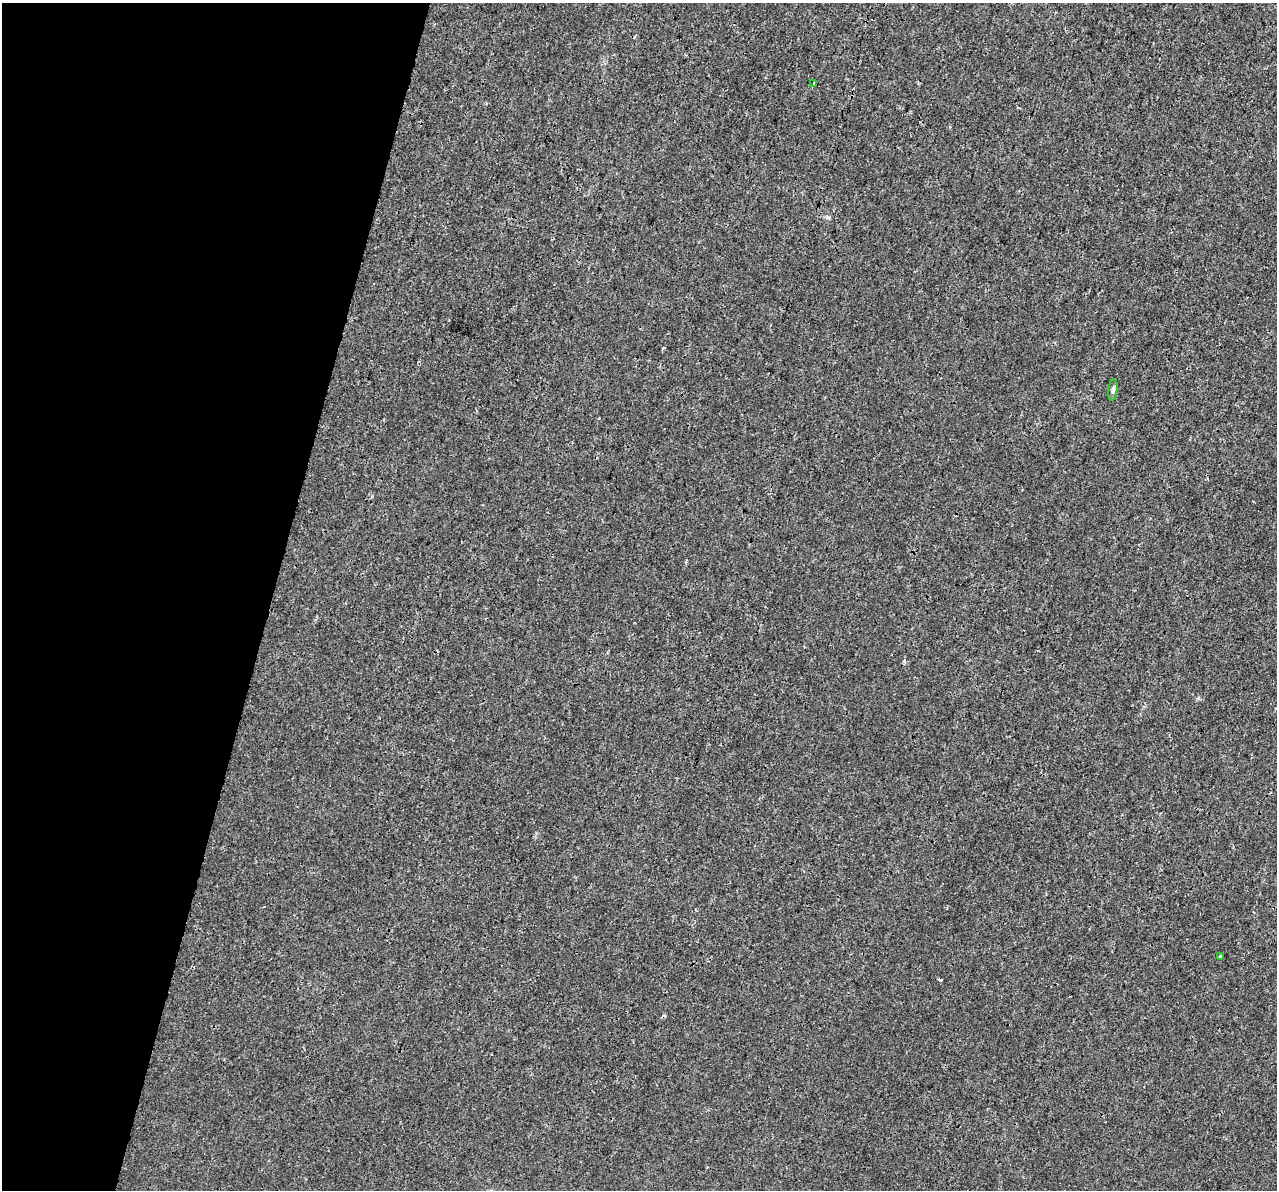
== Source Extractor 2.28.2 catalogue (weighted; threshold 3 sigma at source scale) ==
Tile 9 of 4 x 4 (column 1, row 3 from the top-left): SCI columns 26-1300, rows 1528-2715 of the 5142 x 5368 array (HDU 1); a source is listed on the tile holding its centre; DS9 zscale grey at full resolution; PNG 1279 x 1192 px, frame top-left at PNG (2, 3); each listed source drawn as its Kron ellipse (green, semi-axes under 4 px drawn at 4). Shown black and unused: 21% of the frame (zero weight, under 3 of 4 exposures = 5% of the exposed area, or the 3 px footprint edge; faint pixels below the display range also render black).
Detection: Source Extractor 2.28.2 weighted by HDU 2 'WHT'; one run over the whole footprint, this tile lists its part. Background 1.88e-04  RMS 0.0015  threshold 0.00666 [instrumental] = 3 sigma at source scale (4.5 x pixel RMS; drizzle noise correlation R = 1.50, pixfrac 1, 0.0396/0.0396 arcsec/px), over >= 5 px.
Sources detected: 5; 2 cosmic-ray / hot-pixel residue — neither listed nor drawn; the other 3 listed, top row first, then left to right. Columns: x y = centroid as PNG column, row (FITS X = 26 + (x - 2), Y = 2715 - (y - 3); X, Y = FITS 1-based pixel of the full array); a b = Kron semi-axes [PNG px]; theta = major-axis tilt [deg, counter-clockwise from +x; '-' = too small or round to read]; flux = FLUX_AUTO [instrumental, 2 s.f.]
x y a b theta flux
813 84 3 2 - 0.23
1113 390 11 4 83 0.46
1220 956 4 3 - 0.14